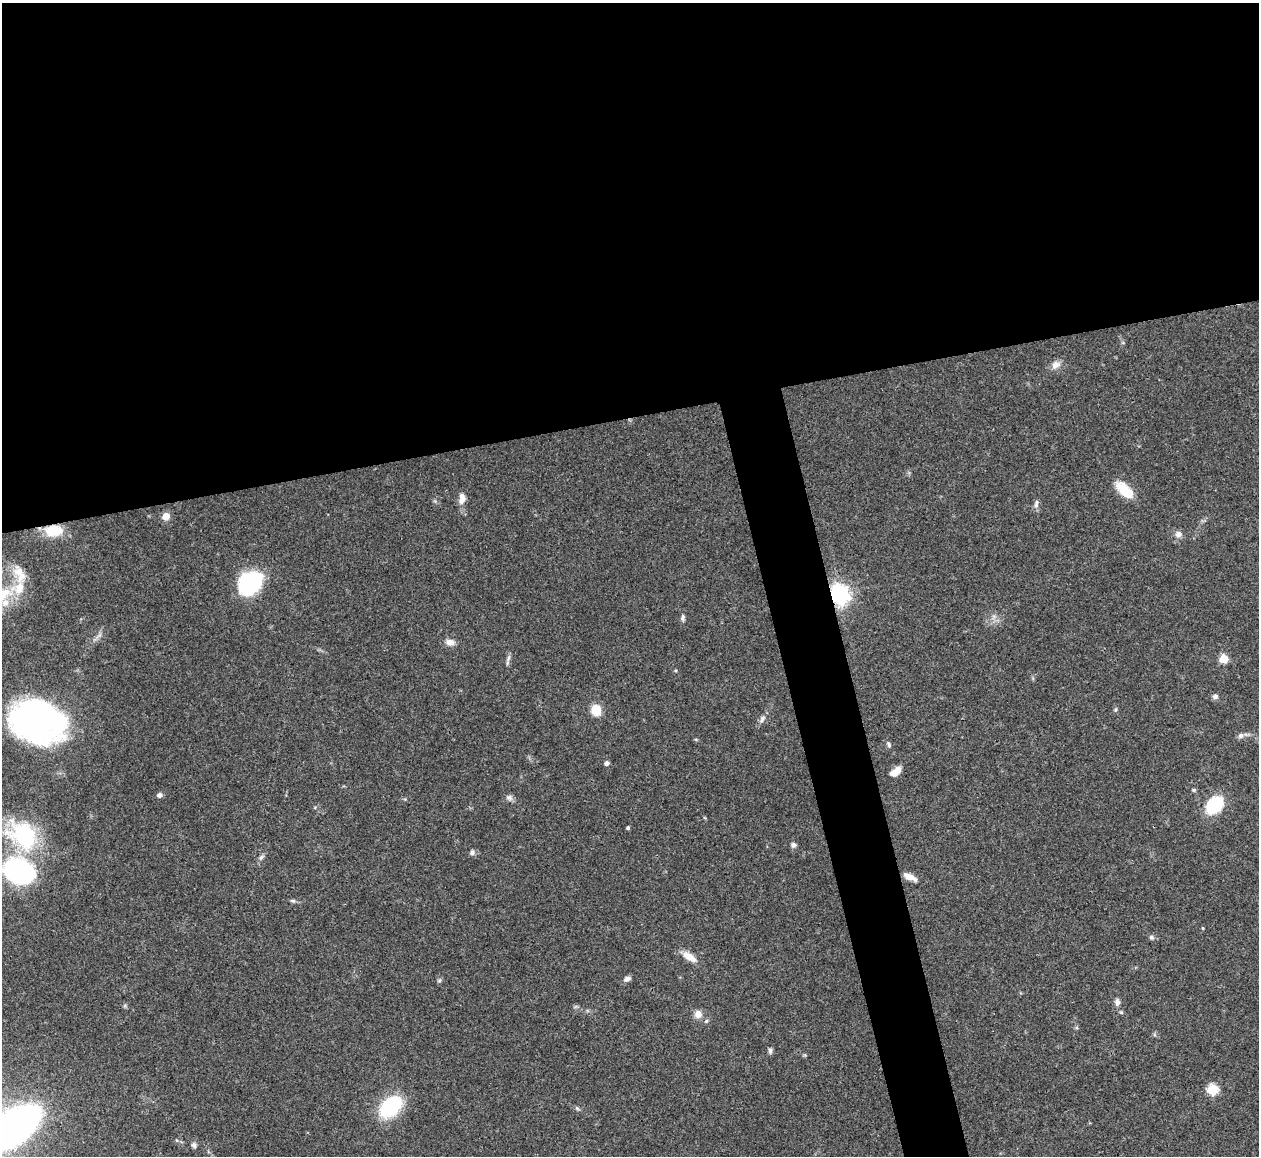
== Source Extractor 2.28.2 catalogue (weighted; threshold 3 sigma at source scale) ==
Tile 2 of 4 x 4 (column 2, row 1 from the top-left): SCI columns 1262-2518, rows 3720-4873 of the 5033 x 5015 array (HDU 1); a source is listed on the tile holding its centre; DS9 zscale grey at full resolution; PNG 1261 x 1158 px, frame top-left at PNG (2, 3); no overlay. Shown black and unused: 39% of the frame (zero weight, under 3 of 4 exposures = <1% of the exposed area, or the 3 px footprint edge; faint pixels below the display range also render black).
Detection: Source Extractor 2.28.2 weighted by HDU 2 'WHT'; one run over the whole footprint, this tile lists its part. Background 0.0492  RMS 0.0049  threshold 0.0219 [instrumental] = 3 sigma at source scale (4.5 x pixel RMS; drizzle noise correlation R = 1.50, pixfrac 1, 0.05/0.05 arcsec/px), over >= 5 px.
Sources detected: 54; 2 inside a brighter object's white glare — not listed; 2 inside a brighter listed object's ellipse — not listed separately; the other 50 listed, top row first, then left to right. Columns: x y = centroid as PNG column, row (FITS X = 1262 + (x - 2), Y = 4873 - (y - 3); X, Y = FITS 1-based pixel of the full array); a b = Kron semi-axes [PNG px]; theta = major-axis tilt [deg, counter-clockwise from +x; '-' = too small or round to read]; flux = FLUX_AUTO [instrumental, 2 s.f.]
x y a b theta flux
1056 365 13 9 29 3.3
1124 490 25 12 -44 11
462 499 15 8 84 3.7
1036 504 13 6 79 1.7
166 516 5 5 - 9.6
54 531 16 10 2 15
1178 534 8 7 - 2.7
250 584 27 20 47 42
19 588 23 18 49 12
839 594 7 7 - 280
683 618 10 5 87 1.2
450 642 11 8 -7 3.3
509 658 11 4 78 1.5
1224 659 5 5 - 18
1215 696 7 6 - 1.6
596 710 10 9 - 9.6
1116 710 6 5 - 0.81
40 717 48 39 -19 170
762 719 11 6 60 1.8
1241 735 8 7 - 1.6
889 744 8 5 -61 1.1
607 763 5 4 - 1.5
895 771 13 7 34 4.5
1194 790 5 4 - 0.72
159 795 5 4 - 2.3
509 797 10 7 -20 1.7
1214 805 15 11 46 32
628 828 3 3 - 0.92
24 836 34 24 -38 52
793 845 7 6 - 1.4
472 852 7 6 - 1.3
261 857 10 5 51 1.4
20 871 26 18 -21 100
910 877 15 6 -23 4.4
293 901 8 5 -6 0.93
1203 928 5 3 - 0.45
1151 937 7 6 - 1.1
689 957 18 8 -32 5.9
627 979 9 7 14 1.8
439 981 6 4 1 0.73
1117 1002 10 7 86 1.9
698 1014 10 10 - 3.5
706 1021 6 4 45 0.77
770 1051 7 5 84 1.2
1212 1089 5 5 - 37
391 1107 16 11 44 51
577 1108 7 4 -45 0.79
12 1128 41 21 34 320
176 1140 5 3 - 0.49
194 1145 7 6 - 1.3
Overlapping masked pixels (flux is a lower limit): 2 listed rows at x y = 54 531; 839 594
Isophote crosses this tile's border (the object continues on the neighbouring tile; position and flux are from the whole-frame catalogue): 1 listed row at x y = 12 1128